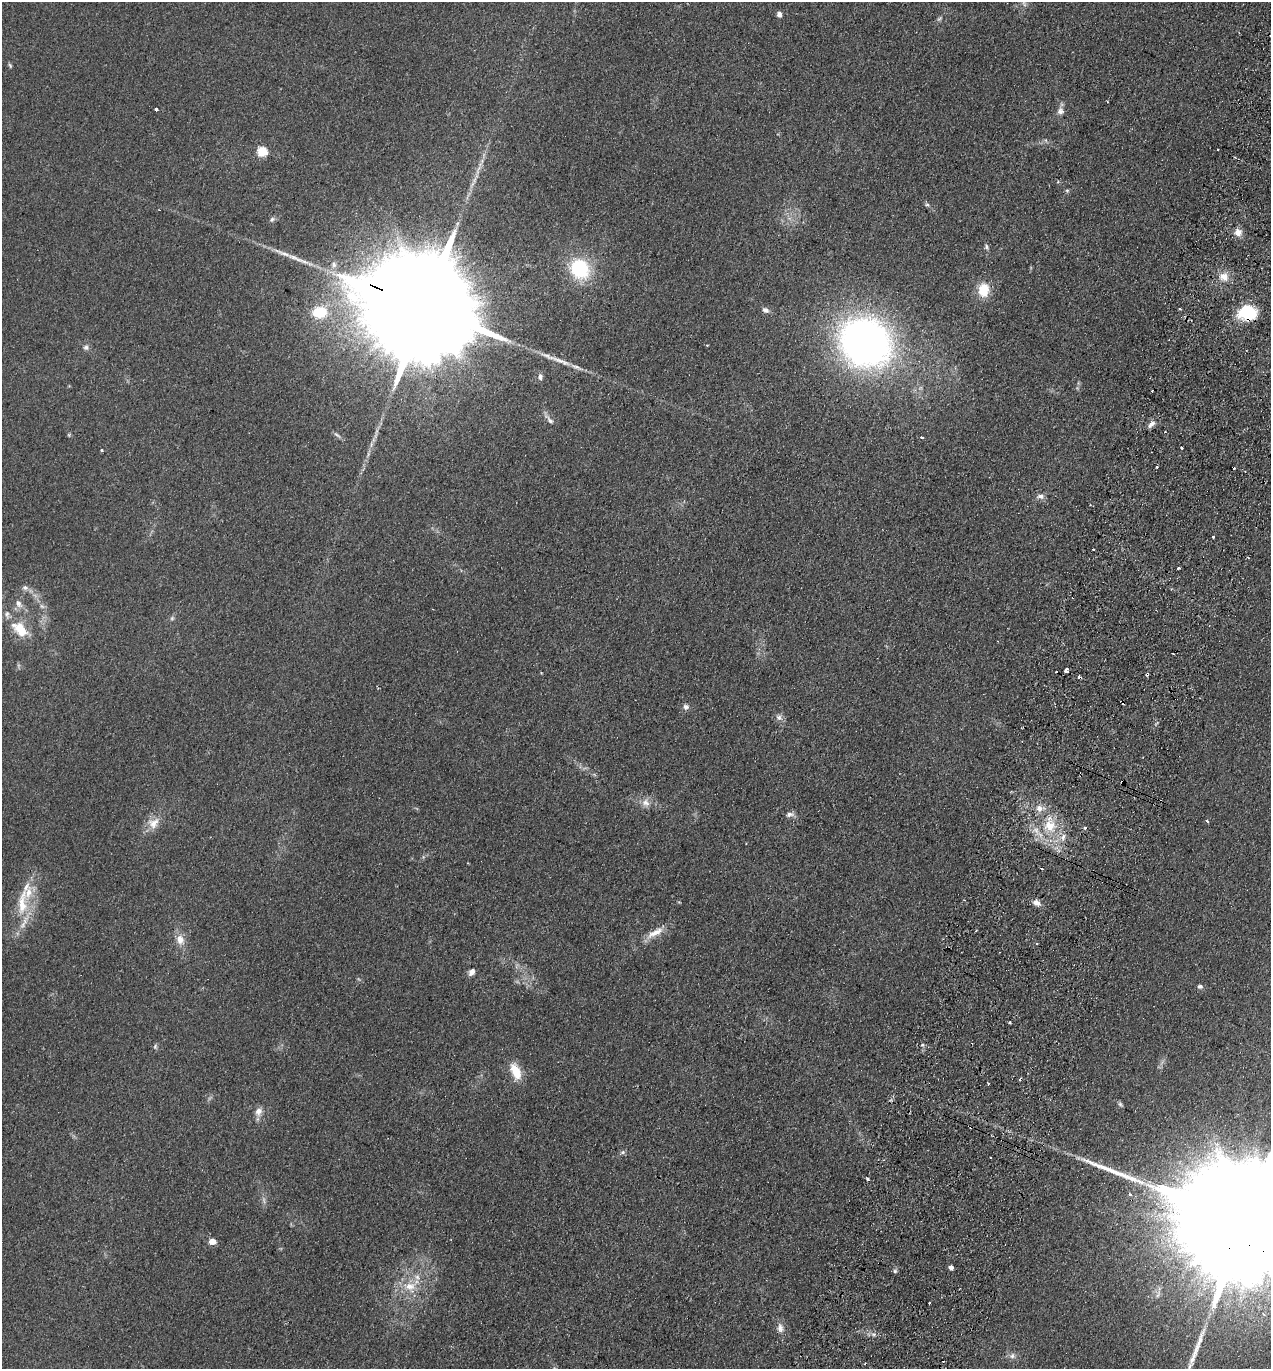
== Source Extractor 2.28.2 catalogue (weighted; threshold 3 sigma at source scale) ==
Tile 10 of 4 x 4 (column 2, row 3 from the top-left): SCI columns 1462-2730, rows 1390-2756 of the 5591 x 5514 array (HDU 1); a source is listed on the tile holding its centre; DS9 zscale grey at full resolution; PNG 1273 x 1371 px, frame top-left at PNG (2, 2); no overlay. Shown black and unused: <1% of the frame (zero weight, under 2 of 3 exposures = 3% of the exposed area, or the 3 px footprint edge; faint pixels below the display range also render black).
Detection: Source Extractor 2.28.2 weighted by HDU 2 'WHT'; one run over the whole footprint, this tile lists its part. Background 0.098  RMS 0.01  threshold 0.0465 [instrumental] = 3 sigma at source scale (4.5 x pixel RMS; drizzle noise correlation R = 1.50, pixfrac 1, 0.05/0.05 arcsec/px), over >= 5 px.
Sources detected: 99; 3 too faint to see at this stretch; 1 inside a brighter object's white glare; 14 cosmic-ray / hot-pixel residue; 1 long thin detection or spike segment (spike, bleed or trail) — not listed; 4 inside a brighter listed object's ellipse — not listed separately; the other 76 listed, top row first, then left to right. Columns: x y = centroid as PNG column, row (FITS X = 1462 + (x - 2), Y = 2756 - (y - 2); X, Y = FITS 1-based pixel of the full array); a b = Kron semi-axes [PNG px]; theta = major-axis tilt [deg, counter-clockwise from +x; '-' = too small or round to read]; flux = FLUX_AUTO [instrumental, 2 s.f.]
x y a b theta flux
779 14 6 5 - 4.2
10 65 7 4 -63 1.5
156 109 3 3 - 8.8
1060 111 10 9 - 5.3
262 151 5 5 - 70
479 168 7 4 70 2.9
1067 190 6 4 0 1.4
927 204 7 5 -30 2
272 219 8 6 37 2.6
1238 232 10 9 - 7.3
986 247 7 6 - 2.4
580 269 27 23 -53 61
1224 277 13 11 -22 11
983 290 17 14 86 21
424 308 68 21 -23 65000
765 310 8 6 -26 3.9
319 312 19 15 6 28
1248 313 18 15 -5 51
865 342 40 34 -32 590
86 347 8 6 -26 3.1
540 377 8 6 -84 3.6
549 420 18 5 -49 4.7
1151 424 12 6 42 5
1165 432 3 2 - 0.86
69 435 6 3 -72 1.2
337 435 12 4 -41 2.6
922 437 4 4 - 1.5
1181 447 3 3 - 4.3
102 450 3 3 - 3
1040 496 10 7 -3 4.4
1213 537 3 3 - 5.1
1093 549 3 2 - 1.5
1179 568 3 3 - 3.1
25 588 9 7 -24 3.4
18 603 12 8 -52 6.4
172 618 6 6 - 1.9
20 629 23 13 -43 25
1066 670 4 4 - 6.1
1147 674 3 3 - 2.9
686 707 8 8 - 3.5
779 717 10 8 -43 4.5
1122 782 3 3 - 2.1
646 803 12 9 -49 7.5
1040 808 15 9 -1 9.9
790 814 11 6 6 3.9
1207 822 4 3 - 2.2
153 823 16 15 - 13
1050 826 17 16 - 26
1085 828 3 3 - 2.9
1063 837 11 6 75 5.5
1041 869 3 2 - 1.3
22 903 45 13 85 36
1036 903 10 7 -29 5.8
655 933 25 9 29 13
180 940 15 11 -72 11
472 972 8 6 55 5.5
1200 986 7 5 1 2.7
1010 1022 3 2 - 1.3
155 1046 7 5 88 2
516 1071 21 11 -67 20
1120 1104 8 5 -45 2.1
259 1111 12 10 64 6.9
622 1152 7 5 21 2.1
990 1157 3 2 - 0.92
867 1179 3 3 - 4.4
1130 1194 3 3 - 2.2
1244 1222 89 23 -23 100000
212 1241 5 4 - 17
951 1267 4 4 - 5.5
895 1271 6 4 17 1.5
410 1286 18 12 1 19
930 1303 3 2 - 1.7
1263 1314 6 4 -28 2.4
780 1328 14 8 -86 6.3
1012 1356 8 7 - 3.7
1189 1368 40 5 67 15
Overlapping masked pixels (flux is a lower limit): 5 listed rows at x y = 424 308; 1248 313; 1147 674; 1122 782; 1244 1222
Isophote crosses this tile's border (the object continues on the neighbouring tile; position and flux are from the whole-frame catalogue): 2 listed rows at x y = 1244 1222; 1189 1368